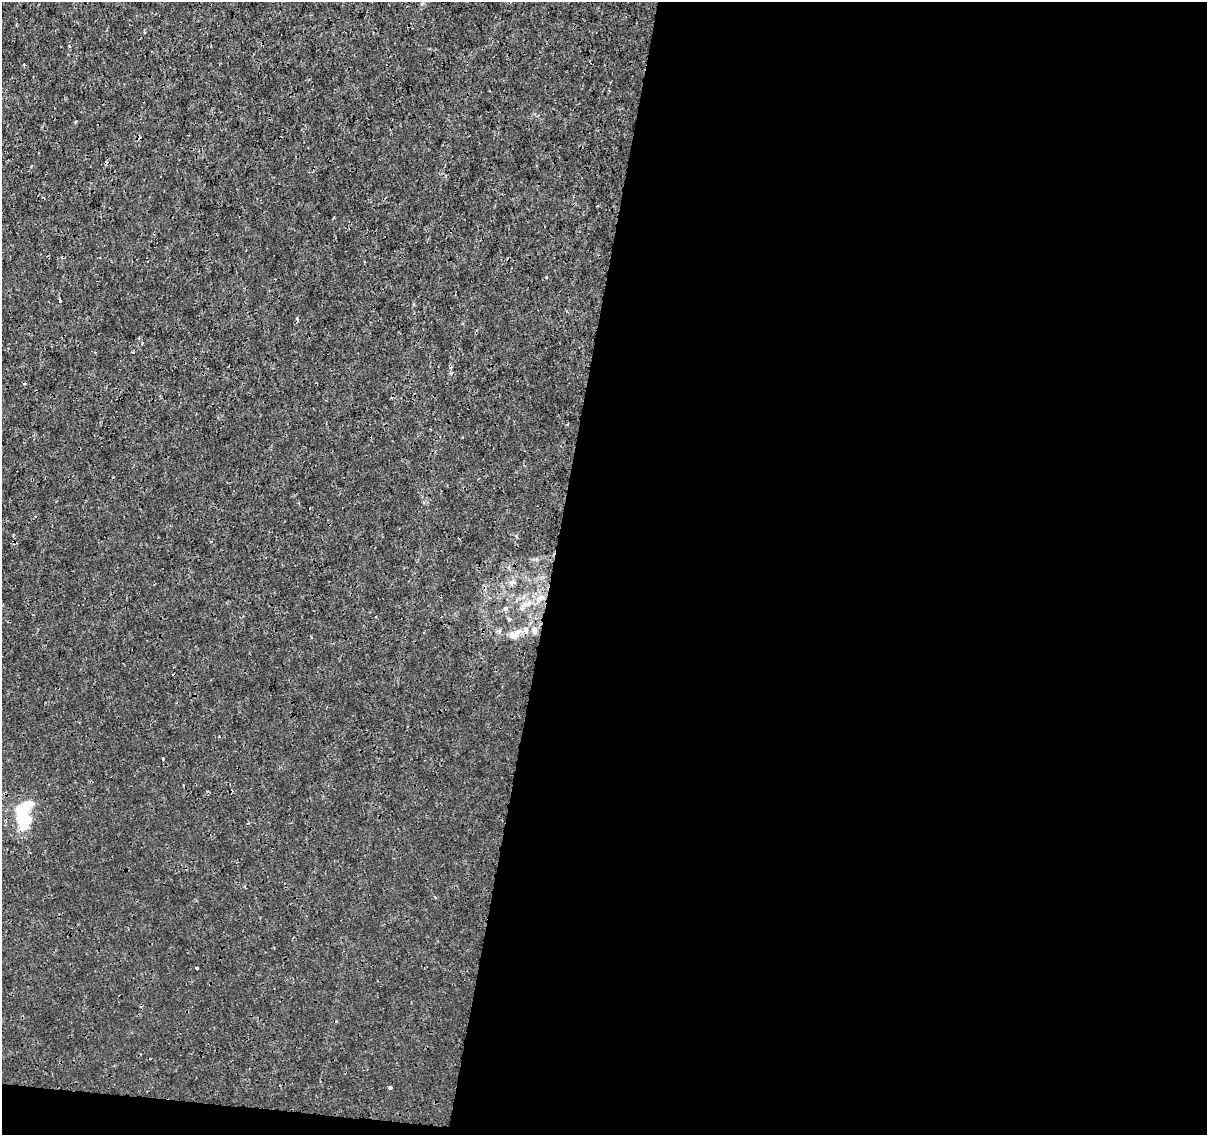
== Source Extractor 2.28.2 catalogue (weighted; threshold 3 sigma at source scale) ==
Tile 16 of 4 x 4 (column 4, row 4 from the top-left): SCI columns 3626-4830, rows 284-1416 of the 4830 x 5040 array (HDU 1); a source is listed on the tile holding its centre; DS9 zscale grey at full resolution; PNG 1209 x 1137 px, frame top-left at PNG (2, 2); no overlay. Shown black and unused: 55% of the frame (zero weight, under 3 of 4 exposures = <1% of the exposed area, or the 3 px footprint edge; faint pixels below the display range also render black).
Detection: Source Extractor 2.28.2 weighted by HDU 2 'WHT'; one run over the whole footprint, this tile lists its part. Background -8.36e-05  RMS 7.9e-04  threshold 0.00354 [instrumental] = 3 sigma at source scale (4.5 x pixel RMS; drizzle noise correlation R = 1.50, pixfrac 1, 0.0396/0.0396 arcsec/px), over >= 5 px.
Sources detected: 19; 2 inside a brighter object's white glare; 4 cosmic-ray / hot-pixel residue — not listed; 3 inside a brighter listed object's ellipse — not listed separately; the other 10 listed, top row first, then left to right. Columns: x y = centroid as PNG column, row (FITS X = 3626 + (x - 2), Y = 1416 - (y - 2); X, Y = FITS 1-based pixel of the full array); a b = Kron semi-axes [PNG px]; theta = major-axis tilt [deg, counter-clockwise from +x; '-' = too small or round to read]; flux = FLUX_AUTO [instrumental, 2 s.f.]
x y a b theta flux
142 342 4 3 - 0.086
512 582 11 5 35 0.29
527 604 19 8 18 0.84
505 609 7 5 -70 0.16
509 619 6 5 - 0.14
534 630 9 8 - 0.43
517 633 15 7 34 0.68
23 810 30 17 40 2.5
197 968 3 3 - 0.2
390 1088 3 3 - 0.32
Unlisted compact peaks at least as high as the median listed source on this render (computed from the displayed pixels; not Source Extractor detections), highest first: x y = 516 536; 462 437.